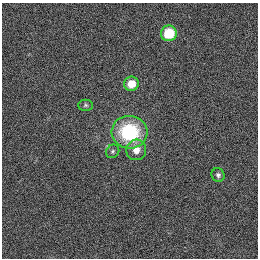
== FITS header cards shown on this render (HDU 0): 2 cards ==
NAXIS1  =                  256
NAXIS2  =                  256

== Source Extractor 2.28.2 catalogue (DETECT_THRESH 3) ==
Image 256 x 256 px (HDU 0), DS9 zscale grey, 1 PNG px = 1 image px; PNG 260 x 260 px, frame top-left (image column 1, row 256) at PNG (2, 3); each listed source drawn as its Kron ellipse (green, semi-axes under 4 px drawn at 4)
Background 1120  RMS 5.1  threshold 15.4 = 3 sigma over >= 5 px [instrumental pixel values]
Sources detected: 7; all 7 listed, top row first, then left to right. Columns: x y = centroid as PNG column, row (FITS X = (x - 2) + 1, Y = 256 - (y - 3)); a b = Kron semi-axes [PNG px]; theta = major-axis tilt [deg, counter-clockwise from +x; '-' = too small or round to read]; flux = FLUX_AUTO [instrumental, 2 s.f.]
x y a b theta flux
169 33 8 7 - 12000
131 84 7 7 - 5200
86 105 7 5 0 620
129 132 18 16 -4 25000
136 150 10 10 - 3300
113 151 7 6 - 740
218 175 7 6 - 990